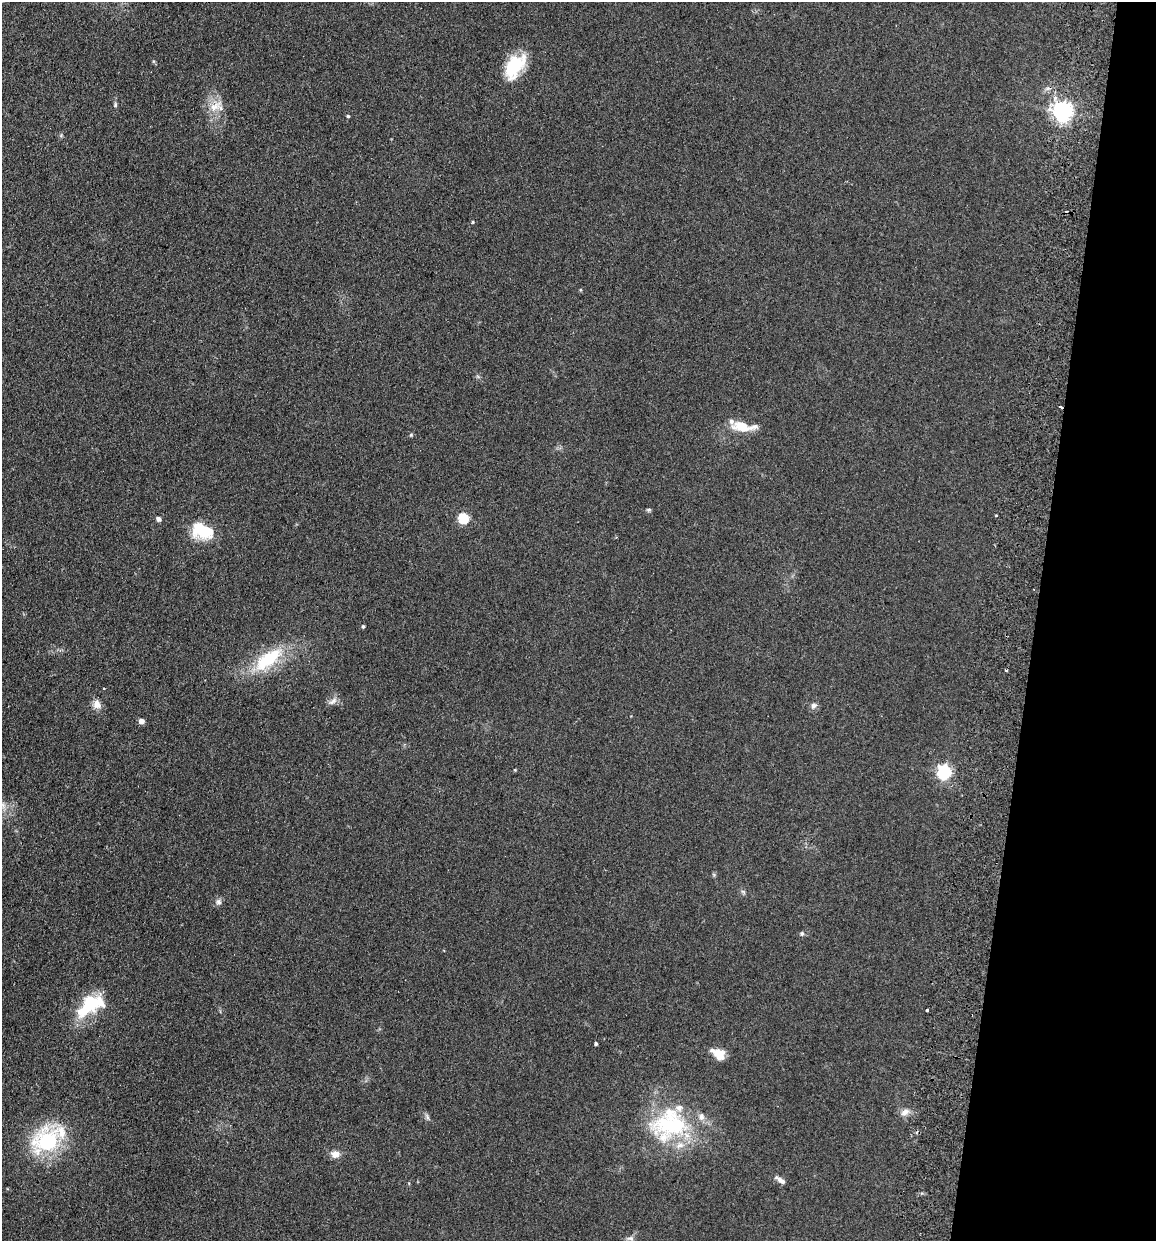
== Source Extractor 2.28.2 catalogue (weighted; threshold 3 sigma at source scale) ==
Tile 8 of 4 x 4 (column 4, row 2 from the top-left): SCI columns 3640-4793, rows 2493-3731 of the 5089 x 4985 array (HDU 1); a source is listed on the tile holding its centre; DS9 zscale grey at full resolution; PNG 1158 x 1243 px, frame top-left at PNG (2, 2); no overlay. Shown black and unused: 10% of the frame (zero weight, under 2 of 3 exposures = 3% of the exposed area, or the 3 px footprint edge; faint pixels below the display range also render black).
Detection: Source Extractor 2.28.2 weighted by HDU 2 'WHT'; one run over the whole footprint, this tile lists its part. Background 0.183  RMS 0.012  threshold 0.0541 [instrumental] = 3 sigma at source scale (4.5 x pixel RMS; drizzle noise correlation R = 1.50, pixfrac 1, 0.05/0.05 arcsec/px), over >= 5 px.
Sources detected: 47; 2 cosmic-ray / hot-pixel residue — not listed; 7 inside a brighter listed object's ellipse — not listed separately; the other 38 listed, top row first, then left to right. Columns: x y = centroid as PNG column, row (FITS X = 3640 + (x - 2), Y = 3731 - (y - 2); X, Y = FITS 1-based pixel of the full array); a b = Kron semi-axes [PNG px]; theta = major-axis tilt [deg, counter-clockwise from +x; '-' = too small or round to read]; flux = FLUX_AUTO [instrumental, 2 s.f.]
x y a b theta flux
515 66 32 18 57 46
115 105 7 5 73 2
215 106 24 12 29 16
1063 111 7 7 - 640
348 116 4 3 - 1.8
61 135 5 5 - 1.5
473 222 4 3 - 1.1
581 290 5 3 - 1.1
742 428 30 11 -18 20
411 435 5 4 - 1.4
649 510 6 5 - 1.8
463 518 5 5 - 84
158 519 6 5 - 3.2
203 531 25 16 -19 47
363 626 4 3 - 1.9
268 659 45 18 37 63
1006 670 3 2 - 1.8
104 688 3 2 - 1.2
333 701 14 6 32 5.2
97 704 10 9 - 8.6
813 706 9 7 43 4.2
141 721 4 4 - 11
944 772 6 6 - 260
3 805 13 7 -61 7.4
714 875 5 4 - 1.5
218 902 9 7 -72 3.9
802 934 6 6 - 2.2
90 1005 33 17 35 68
927 1010 3 3 - 7.5
596 1044 3 3 - 1.9
718 1054 15 10 -35 16
905 1112 12 8 40 7.5
427 1117 11 4 -65 2.7
669 1125 50 40 17 130
47 1141 27 25 11 110
335 1154 10 8 -1 8.3
780 1180 14 5 -34 5.4
630 1238 10 5 3 3
Isophote crosses this tile's border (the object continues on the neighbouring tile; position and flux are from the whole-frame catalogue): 1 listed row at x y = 3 805